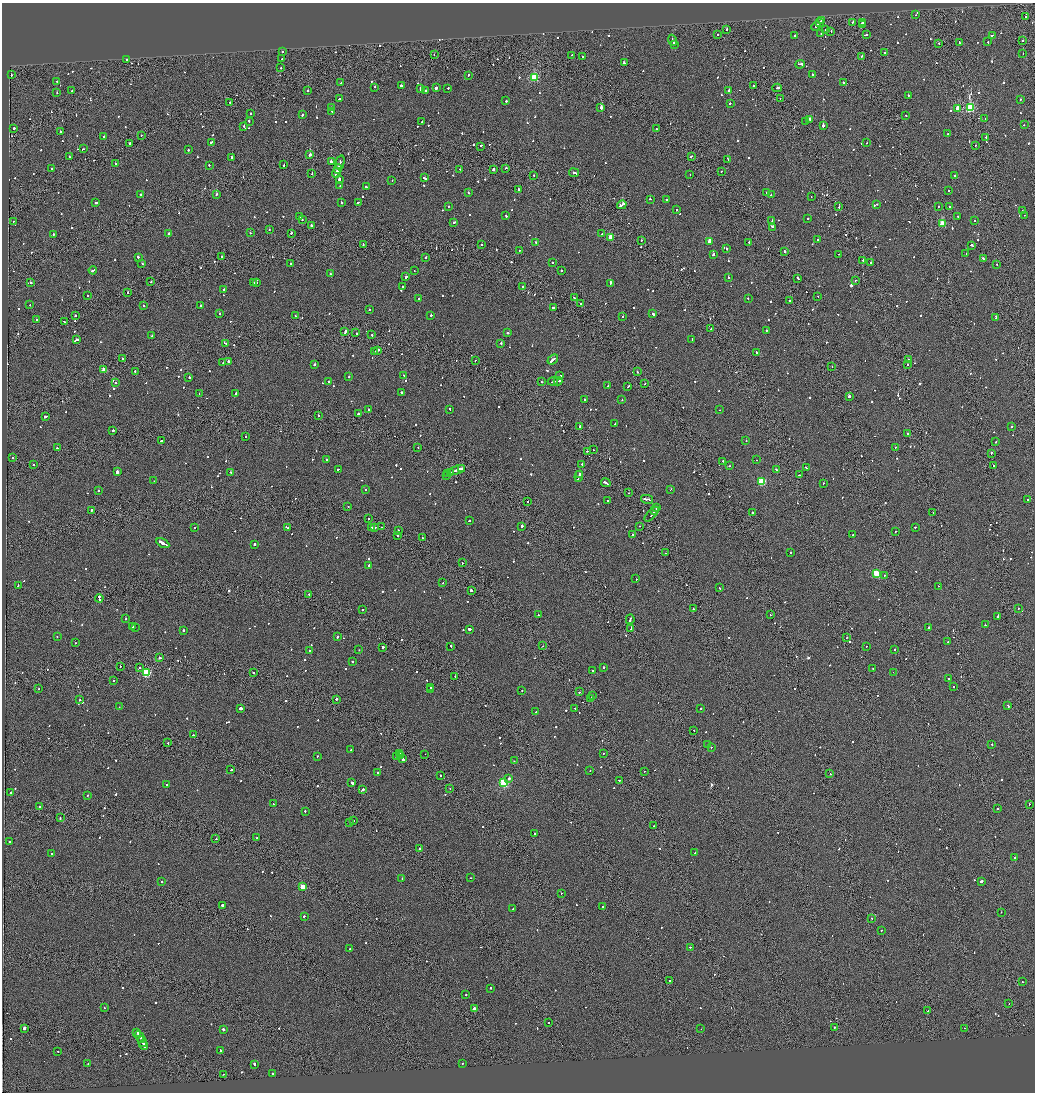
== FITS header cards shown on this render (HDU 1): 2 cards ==
NAXIS1  =                 2065
NAXIS2  =                 2180

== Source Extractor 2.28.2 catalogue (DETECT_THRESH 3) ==
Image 2065 x 2180 px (HDU 1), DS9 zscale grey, zoomed out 1/2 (1 PNG px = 2 x 2 image px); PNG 1037 x 1094 px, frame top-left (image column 1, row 2179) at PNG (2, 3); each listed source drawn as its Kron ellipse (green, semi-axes under 4 px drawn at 4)
Background -0.107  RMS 0.066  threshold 0.198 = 3 sigma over >= 5 px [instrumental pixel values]
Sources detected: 1191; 62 cannot appear on this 1/2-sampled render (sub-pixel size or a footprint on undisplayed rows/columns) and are neither listed nor drawn; of the other 1129, the 500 brightest by FLUX_AUTO listed and drawn (629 fainter detections omitted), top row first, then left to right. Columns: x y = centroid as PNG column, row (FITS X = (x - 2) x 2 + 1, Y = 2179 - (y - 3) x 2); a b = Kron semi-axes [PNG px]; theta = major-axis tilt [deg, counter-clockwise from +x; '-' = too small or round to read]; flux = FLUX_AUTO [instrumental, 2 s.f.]
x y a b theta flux
916 15 2 2 - 81
1025 16 2 2 - 190
821 21 2 2 - 200
820 22 3 2 - 310
853 22 2 2 - 100
863 23 3 2 - 290
862 24 2 1 - 94
816 26 5 2 - 320
726 30 2 2 - 190
826 30 2 2 - 240
831 31 2 2 - 90
821 33 2 2 - 140
718 35 2 1 - 220
866 35 2 2 - 85
992 35 3 2 - 250
795 36 2 2 - 430
673 40 6 2 -68 310
1023 41 2 1 - 130
988 42 2 2 - 74
938 43 2 1 - 420
959 43 2 2 - 87
674 44 2 2 - 130
282 52 2 2 - 86
884 53 2 2 - 150
1023 54 2 1 - 75
434 55 2 2 - 80
572 55 2 1 - 140
582 56 2 2 - 99
862 56 2 1 - 81
282 58 2 2 - 81
126 60 3 2 - 220
624 63 3 2 - 300
800 64 5 2 - 530
281 68 2 1 - 340
812 74 2 2 - 91
11 75 2 2 - 370
468 76 2 1 - 280
534 78 3 3 - 920
57 81 2 2 - 83
843 82 2 2 - 170
341 83 2 2 - 77
401 85 2 2 - 320
754 85 2 2 - 78
375 87 2 2 - 78
436 88 2 2 - 610
448 88 2 2 - 140
777 88 5 2 - 250
420 89 2 2 - 630
72 91 2 2 - 110
308 91 2 2 - 190
425 91 2 2 - 130
729 91 2 2 - 440
57 93 2 2 - 80
908 95 2 2 - 210
339 99 2 2 - 81
780 99 2 1 - 390
1020 100 2 1 - 89
506 101 2 2 - 150
230 103 2 1 - 130
730 103 2 2 - 130
331 107 2 2 - 110
601 108 2 2 - 4500
958 108 3 3 - 300
970 108 3 3 - 1300
332 111 2 2 - 84
251 113 2 2 - 110
302 115 2 2 - 310
906 115 2 2 - 200
810 119 2 2 - 940
985 119 2 2 - 100
249 121 3 2 - 130
806 121 2 2 - 190
422 122 2 2 - 190
1024 125 2 2 - 87
244 126 3 2 - 150
823 126 2 2 - 2000
14 128 2 2 - 370
657 129 2 2 - 190
60 131 2 2 - 180
948 134 2 1 - 150
141 135 2 1 - 130
104 136 2 1 - 140
986 137 2 1 - 190
211 142 3 2 - 160
130 143 2 2 - 750
867 143 2 1 - 77
480 146 3 2 - 210
975 146 2 1 - 92
83 149 3 2 - 180
188 150 2 2 - 270
310 155 2 2 - 1400
691 156 2 2 - 210
69 157 2 2 - 140
232 157 2 2 - 170
728 159 4 2 - 410
331 162 3 2 - 320
340 162 7 2 76 550
115 164 2 2 - 98
209 165 2 2 - 76
284 165 2 1 - 200
506 168 2 2 - 170
52 169 2 2 - 110
338 169 5 2 - 470
460 169 2 1 - 82
493 170 2 2 - 340
721 171 2 2 - 100
336 173 5 2 - 460
574 173 5 2 - 220
312 174 2 2 - 97
690 174 2 2 - 92
534 175 2 2 - 74
955 175 2 2 - 160
424 178 3 2 - 510
339 179 2 2 - 410
392 180 2 2 - 130
340 186 2 1 - 140
366 186 2 2 - 85
518 189 2 1 - 680
949 190 2 2 - 200
468 193 2 2 - 110
766 193 2 2 - 80
141 194 2 2 - 170
217 194 3 2 - 280
771 195 2 2 - 260
811 197 2 1 - 250
650 199 2 2 - 100
666 199 2 2 - 91
358 202 2 2 - 250
96 203 2 2 - 250
341 203 2 2 - 300
877 204 2 2 - 83
622 205 5 2 - 570
448 206 2 2 - 110
938 206 2 2 - 260
839 207 2 1 - 220
949 207 3 2 - 150
677 210 2 2 - 160
1022 211 3 2 - 120
1024 215 2 1 - 87
300 216 2 2 - 510
506 216 2 2 - 180
958 216 2 2 - 200
808 219 2 2 - 85
302 220 2 2 - 85
772 221 2 2 - 120
974 221 2 2 - 160
13 222 2 2 - 81
454 222 4 2 - 180
942 223 3 3 - 530
311 225 2 2 - 580
773 227 3 2 - 150
269 230 2 2 - 110
250 233 2 1 - 130
291 233 2 1 - 510
53 234 2 2 - 320
169 234 3 2 - 840
602 234 2 2 - 93
611 237 3 3 - 330
818 239 2 2 - 78
641 240 2 1 - 110
710 241 3 2 - 270
535 242 2 2 - 200
749 242 2 2 - 140
363 244 2 1 - 110
481 245 2 2 - 130
972 245 3 2 - 210
727 249 2 2 - 190
519 251 2 2 - 97
784 251 2 2 - 360
838 254 2 2 - 80
966 254 2 2 - 98
713 255 2 2 - 100
222 256 2 2 - 86
138 257 2 2 - 240
426 257 2 2 - 100
983 258 2 2 - 180
863 260 2 1 - 280
552 262 2 2 - 77
142 263 2 2 - 77
290 263 2 1 - 110
870 263 2 2 - 110
997 264 2 1 - 94
93 270 4 2 - 210
414 271 2 2 - 78
561 271 2 2 - 100
330 274 2 2 - 90
406 277 2 2 - 680
728 277 2 2 - 92
798 278 3 2 - 200
856 280 2 1 - 140
30 282 2 2 - 220
151 282 2 2 - 120
254 283 2 2 - 77
257 283 2 2 - 80
610 283 4 2 - 210
403 286 2 2 - 100
522 286 2 2 - 87
224 289 2 2 - 110
128 293 2 2 - 200
87 296 2 2 - 94
818 296 2 2 - 110
419 298 2 2 - 110
574 298 2 2 - 120
748 298 2 2 - 110
789 301 2 1 - 81
580 303 2 2 - 140
30 305 2 2 - 110
200 305 2 2 - 130
143 306 2 2 - 110
554 308 4 2 - 300
369 309 2 2 - 110
220 313 2 2 - 140
653 314 3 2 - 260
431 315 2 2 - 260
75 316 2 2 - 80
295 316 2 2 - 110
623 316 2 2 - 87
996 317 3 2 - 260
36 319 2 2 - 120
64 322 3 2 - 120
711 329 2 1 - 80
766 330 2 2 - 140
345 332 4 2 - 350
356 333 2 2 - 380
508 333 3 2 - 130
152 335 2 2 - 85
372 335 2 2 - 360
692 339 2 1 - 130
76 340 4 1 - 440
225 343 4 2 - 250
501 343 2 2 - 120
378 350 3 2 - 210
374 351 2 2 - 76
756 352 3 2 - 100
122 359 2 1 - 79
908 359 2 2 - 96
553 360 6 2 37 580
228 361 2 2 - 780
475 361 2 1 - 78
223 363 2 2 - 110
315 364 2 2 - 460
907 364 2 2 - 760
832 367 2 2 - 77
104 369 4 2 - 300
135 372 3 2 - 180
637 372 2 1 - 160
404 375 2 2 - 140
349 376 2 2 - 98
560 376 2 2 - 390
189 377 2 2 - 610
553 381 5 1 - 310
558 381 4 2 - 240
329 382 2 2 - 260
541 382 2 2 - 190
115 383 2 2 - 210
645 384 2 1 - 93
608 386 2 2 - 120
628 386 3 2 - 160
401 392 2 2 - 170
236 393 3 2 - 170
199 394 2 1 - 74
849 396 2 1 - 1400
585 400 3 2 - 250
622 400 2 1 - 79
369 409 2 2 - 88
450 409 2 2 - 240
719 410 2 2 - 83
358 414 2 2 - 300
319 415 2 1 - 140
46 416 3 2 - 520
615 424 2 1 - 91
580 426 2 1 - 530
1012 427 2 2 - 210
113 431 2 2 - 240
908 434 2 2 - 95
245 436 2 1 - 89
161 441 2 2 - 1000
746 441 2 2 - 97
996 442 2 2 - 99
418 447 2 1 - 170
895 447 2 2 - 79
57 448 2 2 - 150
593 450 2 1 - 110
588 451 3 2 - 190
991 453 2 2 - 180
12 458 2 2 - 160
326 460 2 2 - 290
757 460 2 2 - 340
723 461 2 2 - 320
34 464 2 1 - 170
582 464 2 2 - 280
730 466 2 1 - 180
993 466 2 2 - 120
462 468 2 2 - 110
806 468 3 2 - 130
338 469 2 2 - 130
776 469 2 2 - 170
457 470 9 2 18 640
117 472 2 2 - 2600
450 472 4 1 - 430
231 473 2 2 - 140
447 473 2 1 - 140
580 474 2 2 - 160
447 475 2 2 - 160
800 475 3 2 - 250
579 476 6 2 69 430
154 481 2 1 - 110
761 482 3 3 - 900
606 483 5 2 - 350
823 483 2 2 - 160
365 489 2 1 - 280
671 489 2 1 - 95
98 491 2 2 - 120
628 493 2 1 - 90
647 499 6 2 -12 650
1028 500 2 2 - 110
607 501 2 2 - 92
527 502 2 2 - 92
348 506 2 2 - 84
656 508 2 1 - 270
91 510 2 2 - 920
655 510 3 1 - 450
752 513 2 2 - 380
933 513 2 1 - 340
652 514 9 2 47 450
369 518 2 1 - 75
469 521 2 1 - 140
522 526 2 2 - 780
640 526 2 1 - 100
374 527 4 2 - 300
381 527 2 1 - 91
915 527 2 2 - 160
195 528 2 2 - 110
288 528 2 2 - 170
372 528 2 2 - 270
398 530 2 2 - 220
896 531 2 2 - 79
397 535 2 2 - 480
633 535 3 2 - 410
853 535 2 2 - 360
422 538 2 1 - 160
163 543 7 2 -29 1100
255 544 2 2 - 560
791 552 2 2 - 130
666 553 2 2 - 140
462 563 2 1 - 280
369 566 2 2 - 510
876 573 3 3 - 690
884 576 2 1 - 120
636 579 2 2 - 160
443 583 2 2 - 90
18 585 2 2 - 150
938 586 2 2 - 81
719 588 3 2 - 130
471 590 2 2 - 590
308 594 2 2 - 160
99 598 4 2 - 630
1018 608 2 1 - 140
693 609 2 2 - 320
362 610 2 2 - 98
538 615 2 1 - 180
770 615 2 2 - 150
997 616 2 2 - 110
126 619 2 2 - 84
630 619 5 2 - 270
985 625 2 2 - 100
133 627 2 2 - 120
929 627 2 1 - 550
135 628 2 1 - 560
470 629 3 2 - 620
631 629 3 2 - 240
183 631 2 2 - 550
57 637 2 2 - 98
337 637 2 2 - 120
846 638 2 1 - 190
948 642 2 1 - 160
75 643 2 2 - 76
451 646 2 2 - 130
543 646 2 1 - 110
867 646 2 2 - 230
383 647 2 2 - 420
895 649 2 2 - 96
310 650 2 1 - 150
359 650 2 2 - 76
159 658 2 2 - 380
353 662 2 2 - 570
120 666 2 1 - 77
603 667 2 2 - 250
139 668 2 1 - 87
873 668 2 1 - 110
592 671 2 2 - 180
893 672 2 1 - 230
146 673 3 3 - 1200
254 673 2 1 - 170
455 677 2 1 - 270
949 679 2 2 - 74
113 681 2 1 - 140
431 687 2 2 - 90
954 687 2 2 - 77
38 689 2 2 - 92
431 689 2 2 - 100
522 690 2 2 - 99
579 692 2 2 - 95
592 695 2 1 - 200
336 699 2 2 - 330
591 699 3 1 - 350
80 700 2 2 - 240
1008 705 3 2 - 130
119 707 2 2 - 83
241 708 2 2 - 1400
575 708 2 1 - 84
701 708 2 2 - 200
536 712 2 2 - 91
694 730 2 1 - 78
194 735 2 2 - 150
168 743 2 1 - 110
708 744 2 2 - 91
992 744 2 2 - 100
711 747 2 2 - 350
351 750 2 2 - 130
399 753 2 2 - 84
603 753 2 2 - 110
425 754 2 1 - 76
317 756 2 2 - 77
397 756 2 2 - 100
401 756 2 1 - 330
402 759 3 2 - 1200
514 761 2 2 - 110
231 770 2 2 - 190
590 770 2 2 - 140
645 771 2 1 - 98
378 773 2 2 - 300
830 774 2 1 - 120
441 776 2 2 - 170
509 778 2 2 - 880
619 780 2 2 - 160
352 783 2 2 - 360
504 783 3 3 - 1400
167 785 2 2 - 92
450 789 2 1 - 120
363 790 3 2 - 430
11 793 2 2 - 780
87 795 2 2 - 130
273 804 2 1 - 86
1029 804 2 1 - 98
39 807 2 2 - 110
997 809 2 2 - 89
305 811 2 2 - 90
60 818 3 2 - 170
353 821 2 1 - 98
350 823 2 2 - 82
654 826 2 1 - 100
535 833 2 2 - 200
257 838 2 2 - 77
216 839 2 1 - 81
9 842 2 2 - 83
420 849 3 1 - 850
695 853 2 2 - 110
51 854 2 2 - 99
1014 857 2 2 - 1000
402 878 2 2 - 170
471 878 2 1 - 220
981 881 2 2 - 810
161 882 2 2 - 75
302 887 3 2 - 310
561 893 2 2 - 150
222 905 2 2 - 330
603 907 2 2 - 120
513 909 2 2 - 75
1001 912 2 1 - 120
304 916 2 2 - 290
872 918 2 2 - 100
881 930 2 2 - 220
691 947 3 2 - 170
350 948 2 2 - 75
670 981 2 1 - 74
1023 982 2 1 - 250
490 988 2 2 - 370
466 995 2 1 - 120
1009 1003 2 1 - 83
104 1008 2 2 - 75
474 1009 3 2 - 160
928 1011 2 1 - 140
549 1022 2 1 - 96
24 1028 2 2 - 6000
834 1028 2 2 - 180
965 1028 2 1 - 98
701 1029 2 1 - 77
223 1030 2 2 - 650
137 1032 4 2 - 200
140 1037 6 2 -61 470
142 1042 5 2 - 380
144 1045 5 2 - 360
220 1050 2 2 - 96
58 1052 2 2 - 200
88 1064 2 2 - 96
255 1064 3 2 - 450
462 1064 2 2 - 74
223 1074 2 1 - 83
273 1074 2 2 - 120
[629 fainter detections neither listed nor drawn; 62 sub-pixel or undisplayed-footprint detections neither listed nor drawn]